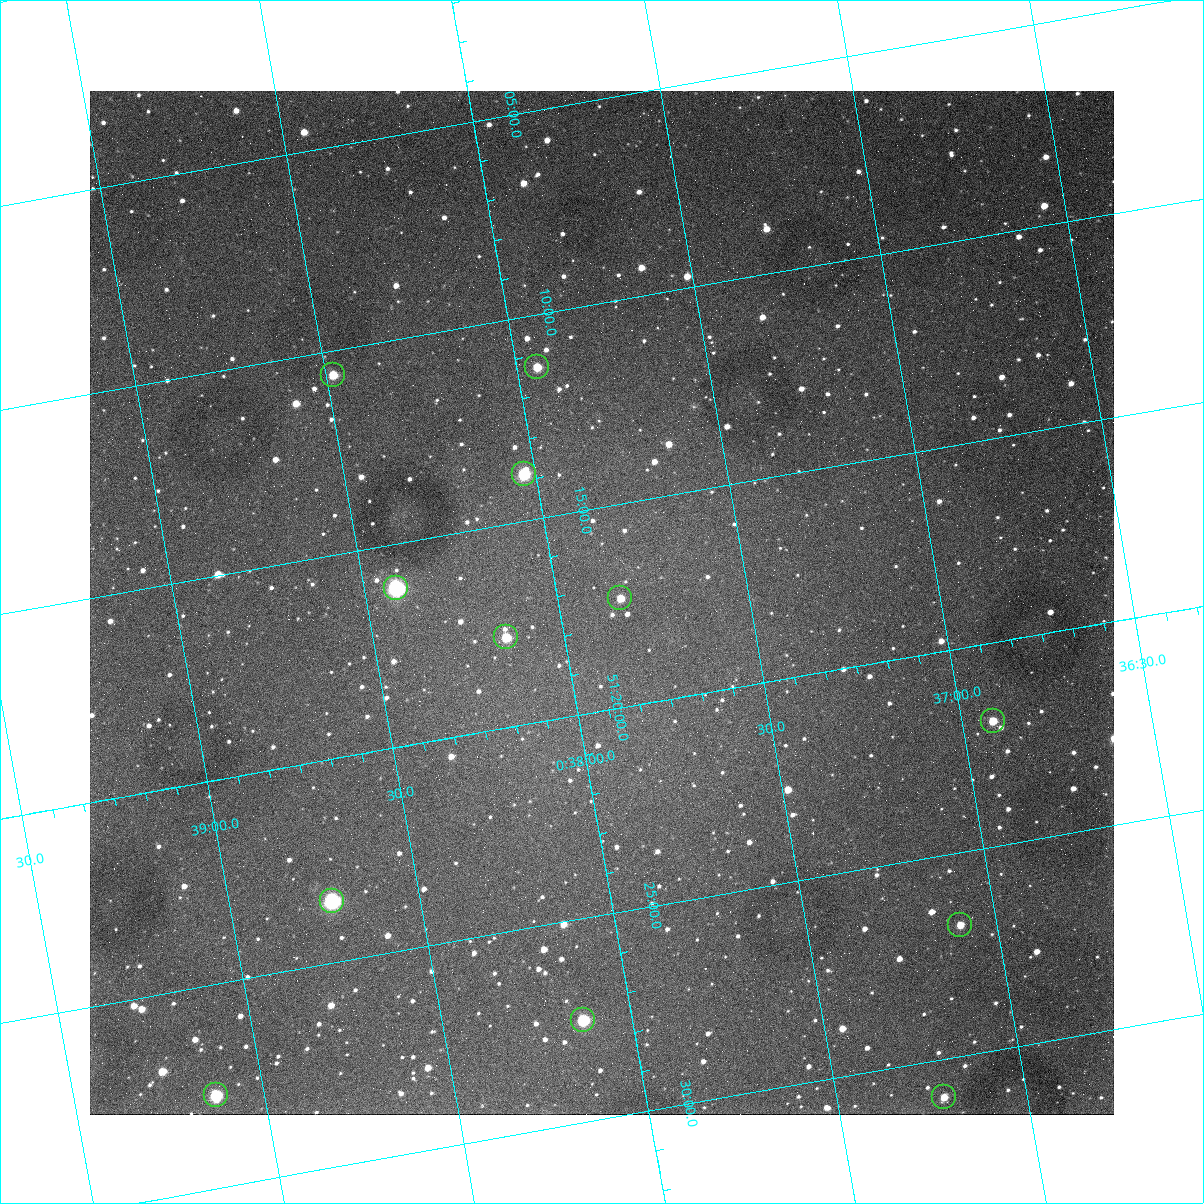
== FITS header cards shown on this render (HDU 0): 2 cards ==
NAXIS1  =                 1024
NAXIS2  =                 1024

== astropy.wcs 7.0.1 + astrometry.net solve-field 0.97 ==
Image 1024 x 1024 px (HDU 0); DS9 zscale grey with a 90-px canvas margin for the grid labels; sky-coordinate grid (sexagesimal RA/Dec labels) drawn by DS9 from the SOLVED WCS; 12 Tycho-2 reference stars matched to detected sources circled (green)
Header WCS: none
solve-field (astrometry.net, Tycho-2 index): SOLVED blind (the file carries no WCS)
Solved WCS: RA---TAN-SIP/DEC--TAN-SIP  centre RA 00:37:53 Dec +51:17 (9.47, +51.29 deg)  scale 1.49 arcsec/px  FOV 25.5' x 25.5'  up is -170 deg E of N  parity flipped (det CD > 0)
(file carries no celestial WCS; the grid is the blind solution)
Tycho-2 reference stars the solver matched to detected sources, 12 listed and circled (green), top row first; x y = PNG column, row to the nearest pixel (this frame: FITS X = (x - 90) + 1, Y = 1024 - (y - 91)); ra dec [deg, ICRS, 3 dp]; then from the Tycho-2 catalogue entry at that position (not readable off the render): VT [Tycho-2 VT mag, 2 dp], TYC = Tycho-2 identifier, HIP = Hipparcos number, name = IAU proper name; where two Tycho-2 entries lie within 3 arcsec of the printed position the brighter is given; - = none
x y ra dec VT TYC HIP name
537 367 9.486 +51.188 10.87 3261-2086-1 - -
333 375 9.620 +51.177 10.71 3261-2090-1 - -
524 474 9.507 +51.231 9.24 3261-2068-1 - -
396 588 9.604 +51.268 7.70 3261-1879-1 3018 -
620 598 9.459 +51.289 11.04 3261-1703-1 - -
506 637 9.538 +51.296 10.24 3261-1493-1 - -
993 721 9.229 +51.365 11.03 3261-2198-1 - -
332 901 9.683 +51.391 7.88 3261-1837-1 - -
960 925 9.274 +51.446 10.91 3261-1253-1 - -
583 1020 9.532 +51.458 9.03 3261-1423-1 - -
216 1095 9.782 +51.462 9.45 3261-1155-1 - -
944 1097 9.305 +51.516 11.13 3261-2117-1 - -